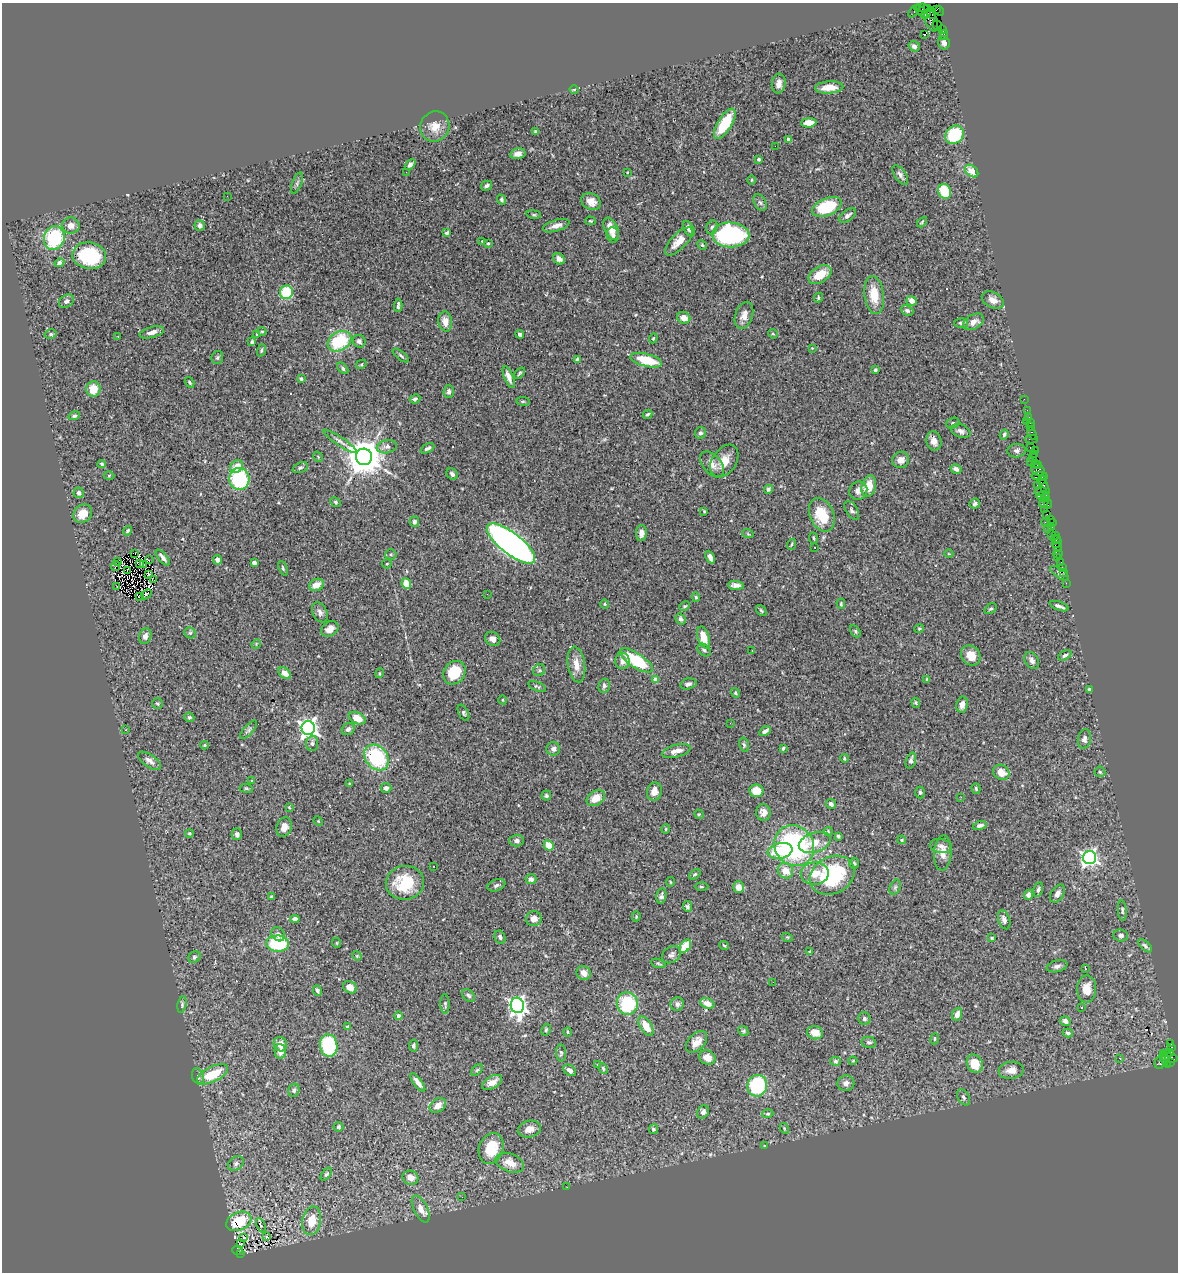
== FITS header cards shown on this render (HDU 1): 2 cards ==
NAXIS1  =                 1176
NAXIS2  =                 1270

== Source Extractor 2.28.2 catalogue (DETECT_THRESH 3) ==
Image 1176 x 1270 px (HDU 1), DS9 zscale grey, 1 PNG px = 1 image px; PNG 1180 x 1274 px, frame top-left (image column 1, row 1270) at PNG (2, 3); each listed source drawn as its Kron ellipse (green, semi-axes under 4 px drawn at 4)
Background 1.37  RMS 0.053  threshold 0.16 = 3 sigma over >= 5 px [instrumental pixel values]
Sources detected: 432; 2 with non-positive FLUX_AUTO (blend fragments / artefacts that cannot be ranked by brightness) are neither listed nor drawn; the other 430 listed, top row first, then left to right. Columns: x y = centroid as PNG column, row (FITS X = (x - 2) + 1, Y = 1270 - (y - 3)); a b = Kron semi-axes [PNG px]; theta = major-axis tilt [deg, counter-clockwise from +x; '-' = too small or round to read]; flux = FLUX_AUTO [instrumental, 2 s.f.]
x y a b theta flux
923 8 6 4 -8 140
927 8 4 2 - 27
936 10 2 2 - 12
914 11 7 3 51 64
921 11 8 3 -42 200
939 11 5 2 - 1.7
931 13 6 3 -71 170
926 14 5 4 - 290
931 21 11 6 -70 410
937 26 5 2 - 36
943 29 3 3 - 70
924 34 3 2 - 6.3
944 35 5 2 - 49
944 43 7 6 - 12
914 46 6 5 - 11
779 84 10 7 83 20
829 87 14 6 3 39
574 89 4 3 - 3.2
809 123 8 4 3 47
725 124 17 7 58 150
435 127 15 14 - 42
536 132 3 3 - 6
954 135 10 8 47 180
788 139 4 3 - 8.4
775 146 2 2 - 38
518 154 8 5 12 18
759 159 4 4 - 5
410 165 6 4 44 11
972 171 7 5 -41 19
406 172 2 2 - 3
627 172 3 3 - 2.7
900 175 11 5 -56 13
752 180 5 3 - 3.3
297 183 11 5 68 8.3
487 186 6 4 30 9.5
945 191 8 6 -71 120
227 196 2 2 - 1.5
501 200 5 4 - 7.5
591 202 10 8 -28 31
760 203 9 5 -61 10
827 207 15 8 24 180
534 214 7 3 -8 4.5
847 215 10 5 35 12
591 221 5 4 - 4
922 222 6 3 46 4.3
71 225 8 8 - 22
200 225 5 5 - 15
556 226 14 5 17 24
712 227 7 5 74 8.4
611 229 12 6 -64 46
689 229 8 5 -61 17
447 233 4 3 - 6.9
613 235 7 6 - 11
731 235 18 12 -2 480
54 238 12 10 70 240
482 241 2 2 - 2.4
679 241 18 7 46 45
488 243 3 3 - 5.2
702 245 5 4 - 4.5
89 256 17 13 -8 220
559 259 6 5 - 15
59 263 5 4 - 8.9
820 275 13 8 31 69
286 292 7 6 - 150
874 295 19 9 -83 81
818 298 5 4 - 5.2
993 300 12 7 -28 24
66 301 8 6 32 11
912 301 5 4 - 19
398 305 7 3 86 7.7
907 310 6 5 - 9
744 315 14 8 71 26
684 318 7 5 -26 29
445 321 10 7 -85 34
973 322 11 7 30 24
961 323 7 5 -2 8.7
262 331 4 3 - 4.4
152 332 12 5 15 20
51 334 6 4 14 5.5
257 334 4 4 - 3.3
520 334 4 4 - 9.9
773 334 5 4 - 4.4
118 337 3 2 - 5.2
653 338 5 4 - 4.1
339 341 12 9 30 190
359 341 6 6 - 12
252 342 4 3 - 5.5
812 348 4 4 - 2.8
261 350 6 4 71 4.7
401 356 10 3 -38 6.1
217 358 6 6 - 6.2
578 360 4 4 - 13
646 360 16 6 -15 110
361 364 5 4 - 4
343 368 7 4 -48 6.6
875 370 4 3 - 6.2
519 373 7 3 49 5.1
509 377 11 4 -67 24
301 379 4 3 - 4.6
189 382 6 3 -56 5
93 389 8 7 - 53
449 391 7 5 85 8.9
415 399 5 4 - 6.1
1024 399 2 2 - 24
523 401 7 3 -7 5.1
1027 410 2 2 - 30
648 414 5 4 - 6.3
74 416 6 4 18 6.3
1028 417 3 2 - 42
1026 422 3 2 - 14
953 423 6 5 - 7.2
1030 423 3 2 - 92
1031 427 3 3 - 88
961 431 10 6 -21 14
700 433 6 5 - 9
1032 433 6 3 -70 140
1004 434 5 4 - 6.3
1031 439 6 2 0 48
340 441 20 4 -34 16
934 441 9 7 -78 19
387 447 10 6 11 16
1030 447 3 3 - 92
427 448 7 4 28 8.7
1036 450 3 3 - 31
1016 451 9 7 8 11
1035 455 4 2 - 39
318 457 6 4 -57 3.8
364 457 8 8 - 9500
1032 457 2 2 - 59
901 460 8 8 - 19
724 461 18 12 57 46
1031 461 2 2 - 14
1035 463 3 2 - 20
102 464 4 3 - 7.4
712 464 15 9 -51 27
1038 465 4 2 - 23
236 467 7 5 45 49
300 468 8 5 21 6.9
956 469 5 4 - 14
1038 470 7 5 -27 210
452 474 6 5 - 11
109 476 5 3 - 3.6
1040 476 8 4 -2 230
239 479 11 10 - 250
1042 480 5 3 - 200
1037 485 3 2 - 33
869 486 11 7 76 57
1044 487 9 4 -65 260
768 489 4 4 - 6
858 491 9 8 - 20
1041 491 6 3 13 320
79 493 5 5 - 12
1043 495 6 3 16 130
1045 498 4 3 - 72
336 502 6 4 -42 5.4
975 503 5 5 - 7.1
1044 503 5 3 - 130
1048 504 4 2 - 55
852 510 10 6 -57 10
1045 510 2 2 - 11
704 511 3 3 - 3.5
83 514 10 8 45 50
1047 514 2 2 - 68
822 515 17 12 -67 100
1051 519 4 3 - 37
414 522 5 5 - 8.7
1046 522 4 2 - 72
1052 522 3 2 - 42
1052 527 4 2 - 120
1047 529 3 2 - 54
128 531 5 3 - 5.5
641 533 8 5 89 21
748 534 6 3 -19 3.7
1052 534 3 2 - 20
1055 536 3 2 - 130
813 538 5 3 - 4.3
1056 539 5 3 - 53
511 543 29 10 -38 2000
1057 543 5 2 - 94
792 544 5 3 - 3.6
1058 547 5 3 - 110
815 548 3 2 - 6.4
134 553 2 2 - 2.9
391 554 5 5 - 6
949 554 4 3 - 2.7
1058 554 4 2 - 27
710 557 7 4 -65 16
163 558 10 4 -50 13
1058 558 2 2 - 12
149 560 3 2 - 6.9
217 560 5 4 - 15
118 561 3 2 - 5
254 563 4 4 - 13
1061 563 3 3 - 53
140 564 3 2 - 2.4
387 564 5 4 - 3.7
143 565 3 2 - 3.8
116 566 5 2 - 20
1062 567 2 2 - 16
283 568 7 4 -66 5.4
127 571 3 2 - 2.4
1063 572 2 2 - 28
1059 573 11 4 -35 9.4
149 574 3 2 - 4.6
153 580 4 2 - 1.5
1066 583 2 2 - 14
406 584 5 4 - 40
316 585 7 6 - 39
736 585 8 4 -5 17
117 587 2 2 - 6.3
146 594 6 3 42 15
487 594 3 2 - 3.1
139 597 2 2 - 5.1
696 597 5 4 - 5.4
605 604 5 4 - 4.1
841 604 5 4 - 4.2
685 606 6 4 27 4.3
1059 606 10 3 -20 11
991 609 6 4 37 5.9
761 611 6 4 -49 5.7
320 612 11 7 -64 14
681 619 6 5 - 9.3
330 629 9 7 32 28
919 629 4 4 - 3.8
855 631 7 4 -61 5.9
190 633 6 5 - 6
145 636 8 6 74 18
704 637 11 5 -73 55
493 639 8 6 -35 20
256 644 5 4 - 3.6
704 650 7 5 -42 8.5
752 651 2 2 - 2.7
1065 655 7 4 31 9
971 656 11 9 -49 48
636 660 19 7 -33 200
622 661 8 7 - 20
1032 661 9 6 -58 15
576 664 18 8 -82 39
539 670 6 5 - 6.9
285 673 7 5 -42 26
380 673 5 3 - 3.5
454 673 12 10 53 110
927 679 3 3 - 4.4
656 680 4 4 - 42
688 684 8 5 14 10
537 686 9 4 -23 6.7
604 686 7 5 74 8.8
1089 689 3 3 - 5.8
736 693 5 4 - 4.5
503 700 4 3 - 2.9
916 703 5 4 - 4.7
157 704 5 5 - 6.2
962 705 8 6 79 23
463 713 9 5 -63 6.9
189 717 5 4 - 6
357 718 9 5 -24 52
730 723 3 2 - 3.8
308 728 7 6 - 1700
348 729 7 5 35 10
126 730 3 2 - 2.5
248 730 11 4 49 9.3
765 731 6 3 30 12
1084 739 10 6 77 13
312 743 7 6 - 10
205 745 4 4 - 3.7
744 745 7 5 -78 7.1
783 748 3 3 - 5
553 749 7 7 - 11
676 751 14 6 14 25
376 757 14 11 -51 280
844 758 4 3 - 3.8
149 761 13 6 -35 16
911 761 8 5 73 12
1001 772 8 7 - 38
1100 772 5 5 - 5.5
252 781 3 3 - 3.2
349 784 3 2 - 3.3
246 788 7 4 -6 5.2
386 788 5 5 - 12
976 789 5 4 - 4.4
654 791 9 7 73 29
756 791 7 6 - 56
920 792 6 4 -89 5.8
546 796 5 5 - 6.7
961 797 3 2 - 2.4
596 798 10 7 32 40
831 804 5 4 - 13
289 807 3 3 - 3.7
763 812 8 7 - 19
699 814 5 4 - 4.6
318 821 5 4 - 3.1
980 825 7 4 14 8
284 827 10 7 70 24
666 829 4 4 - 4.1
828 831 4 4 - 4.2
189 833 4 3 - 4.4
237 834 6 5 - 11
838 836 3 3 - 8.2
516 840 7 6 - 13
902 840 4 3 - 4
815 842 16 9 18 54
549 845 5 4 - 52
794 846 21 19 -51 580
941 846 11 7 -10 15
780 851 12 7 12 140
943 853 17 8 87 34
1089 858 7 6 - 1200
854 863 5 4 - 6.2
434 866 3 2 - 4.3
785 871 8 7 - 48
815 873 14 11 2 51
695 874 6 4 40 5.4
832 875 23 18 27 310
531 879 5 5 - 12
670 882 5 3 - 3.3
405 883 19 17 7 150
496 885 9 5 21 9.8
701 887 7 3 -1 4.4
739 887 6 5 - 31
895 887 8 5 65 7.8
1038 889 7 4 80 7.3
1057 894 10 6 59 17
1029 895 5 4 - 13
661 896 7 5 79 9.9
272 897 3 3 - 5.7
687 906 5 4 - 6.3
1122 910 10 4 -86 6.8
636 916 5 4 - 3.8
295 919 4 4 - 19
534 919 8 7 - 22
1004 920 10 5 -71 15
278 934 7 6 - 16
1121 935 7 6 - 11
500 937 7 5 -64 8.4
787 937 5 3 - 3.3
992 938 3 2 - 3.3
337 943 5 3 - 2.7
278 944 11 8 -2 190
724 945 5 3 - 3.3
685 946 7 5 51 74
1145 946 8 4 -43 7.8
809 952 3 3 - 4.8
671 955 10 7 35 12
357 956 5 4 - 3.6
194 957 6 5 - 6.7
658 963 8 3 -19 4.8
1057 966 10 5 13 12
1085 968 3 2 - 4.3
584 973 7 6 - 21
773 982 2 2 - 3.5
350 987 7 5 -30 23
1087 989 14 9 88 44
317 990 5 4 - 9.9
468 995 7 5 -45 7.3
627 1003 11 10 - 200
445 1004 10 4 -90 6.5
677 1004 7 6 - 12
707 1004 7 5 -26 35
182 1005 8 4 80 6.2
517 1005 8 6 -76 1500
1082 1007 3 3 - 3.9
957 1014 7 4 69 19
398 1016 4 4 - 11
864 1019 6 6 - 10
1065 1021 5 4 - 18
646 1026 11 5 -58 53
348 1027 3 3 - 7.5
546 1030 6 4 63 5.1
743 1031 5 4 - 5.3
567 1032 4 3 - 3.7
815 1033 8 6 -18 42
1068 1033 5 4 - 6.9
935 1039 5 3 - 3.3
697 1042 13 8 45 29
869 1042 7 5 -13 7.9
1171 1043 3 3 - 230
280 1044 7 6 - 26
329 1045 11 8 -81 260
413 1046 6 4 80 6.8
1172 1047 3 3 - 12
280 1051 7 6 - 23
561 1053 8 5 -86 6.7
1164 1053 3 3 - 51
1169 1053 4 3 - 370
707 1058 8 7 - 32
1120 1058 4 3 - 3.3
1170 1058 8 4 -9 360
1165 1060 8 3 -63 420
836 1061 5 4 - 6.3
853 1061 4 4 - 3.4
1160 1062 7 5 63 180
1171 1062 3 2 - 38
975 1064 9 7 -63 68
598 1065 3 3 - 5
603 1068 5 3 - 4.4
477 1070 7 4 44 4.9
570 1070 7 5 -38 15
1011 1070 12 8 6 27
212 1074 17 7 26 110
198 1076 8 6 -70 8.8
418 1082 11 4 -53 18
492 1082 11 6 28 26
846 1083 8 8 - 18
757 1086 11 10 - 250
294 1090 7 5 73 7.9
964 1097 9 5 -60 9.1
438 1105 9 6 34 26
703 1112 7 5 60 13
768 1114 5 4 - 5
338 1127 5 5 - 5
784 1128 6 3 -59 4.1
529 1129 12 8 13 30
653 1129 5 4 - 6.2
765 1145 4 2 - 2.2
491 1148 16 12 70 97
510 1163 15 9 -21 41
236 1164 8 6 35 12
326 1174 7 4 52 6.7
410 1178 8 7 - 26
567 1187 2 2 - 2.1
462 1197 2 2 - 2.9
421 1209 14 6 -64 32
239 1221 13 9 23 130
312 1221 14 9 78 70
261 1225 7 2 -66 3.9
267 1237 3 2 - 3.2
243 1238 4 3 - 4.9
240 1244 3 2 - 2.3
238 1250 5 4 - 250
240 1254 3 2 - 77
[2 non-positive-flux detections neither listed nor drawn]